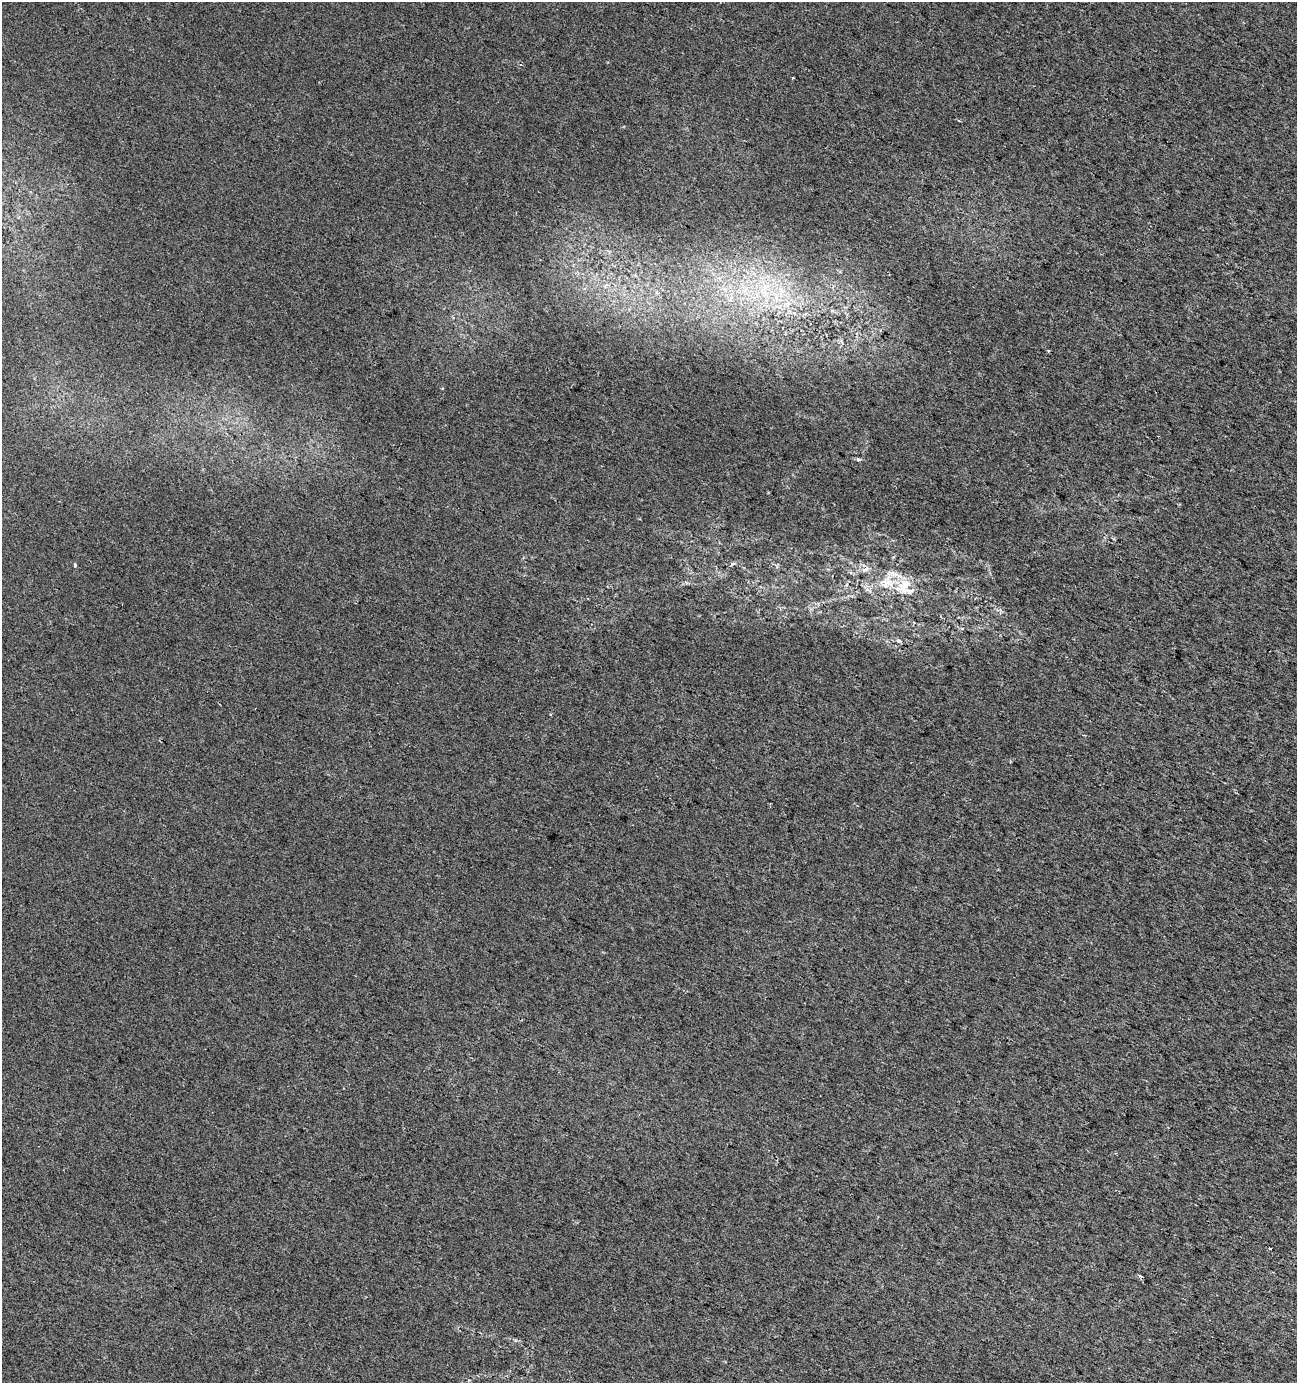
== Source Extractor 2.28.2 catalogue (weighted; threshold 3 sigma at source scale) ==
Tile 6 of 4 x 4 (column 2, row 2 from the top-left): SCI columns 1506-2800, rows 2768-4148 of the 5665 x 5528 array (HDU 1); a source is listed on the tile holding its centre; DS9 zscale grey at full resolution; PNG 1299 x 1385 px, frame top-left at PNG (2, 2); no overlay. Shown black and unused: <1% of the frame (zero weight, under 2 of 3 exposures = <1% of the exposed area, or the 3 px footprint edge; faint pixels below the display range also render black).
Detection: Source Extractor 2.28.2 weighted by HDU 2 'WHT'; one run over the whole footprint, this tile lists its part. Background 0.0287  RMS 0.0052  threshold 0.0234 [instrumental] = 3 sigma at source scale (4.5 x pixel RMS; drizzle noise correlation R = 1.50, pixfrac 1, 0.0396/0.0396 arcsec/px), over >= 5 px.
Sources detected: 10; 1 cosmic-ray / hot-pixel residue — not listed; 1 inside a brighter listed object's ellipse — not listed separately; the other 8 listed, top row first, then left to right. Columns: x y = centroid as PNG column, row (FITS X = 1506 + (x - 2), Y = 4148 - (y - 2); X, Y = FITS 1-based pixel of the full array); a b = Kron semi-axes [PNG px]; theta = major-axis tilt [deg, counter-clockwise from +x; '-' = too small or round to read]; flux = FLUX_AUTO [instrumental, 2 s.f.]
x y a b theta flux
959 121 5 3 - 0.49
605 286 7 4 56 1.3
787 304 8 7 - 2.4
858 459 6 4 4 0.85
733 563 6 4 1 0.92
75 565 3 3 - 0.97
865 569 12 6 23 2.6
887 582 21 19 44 14